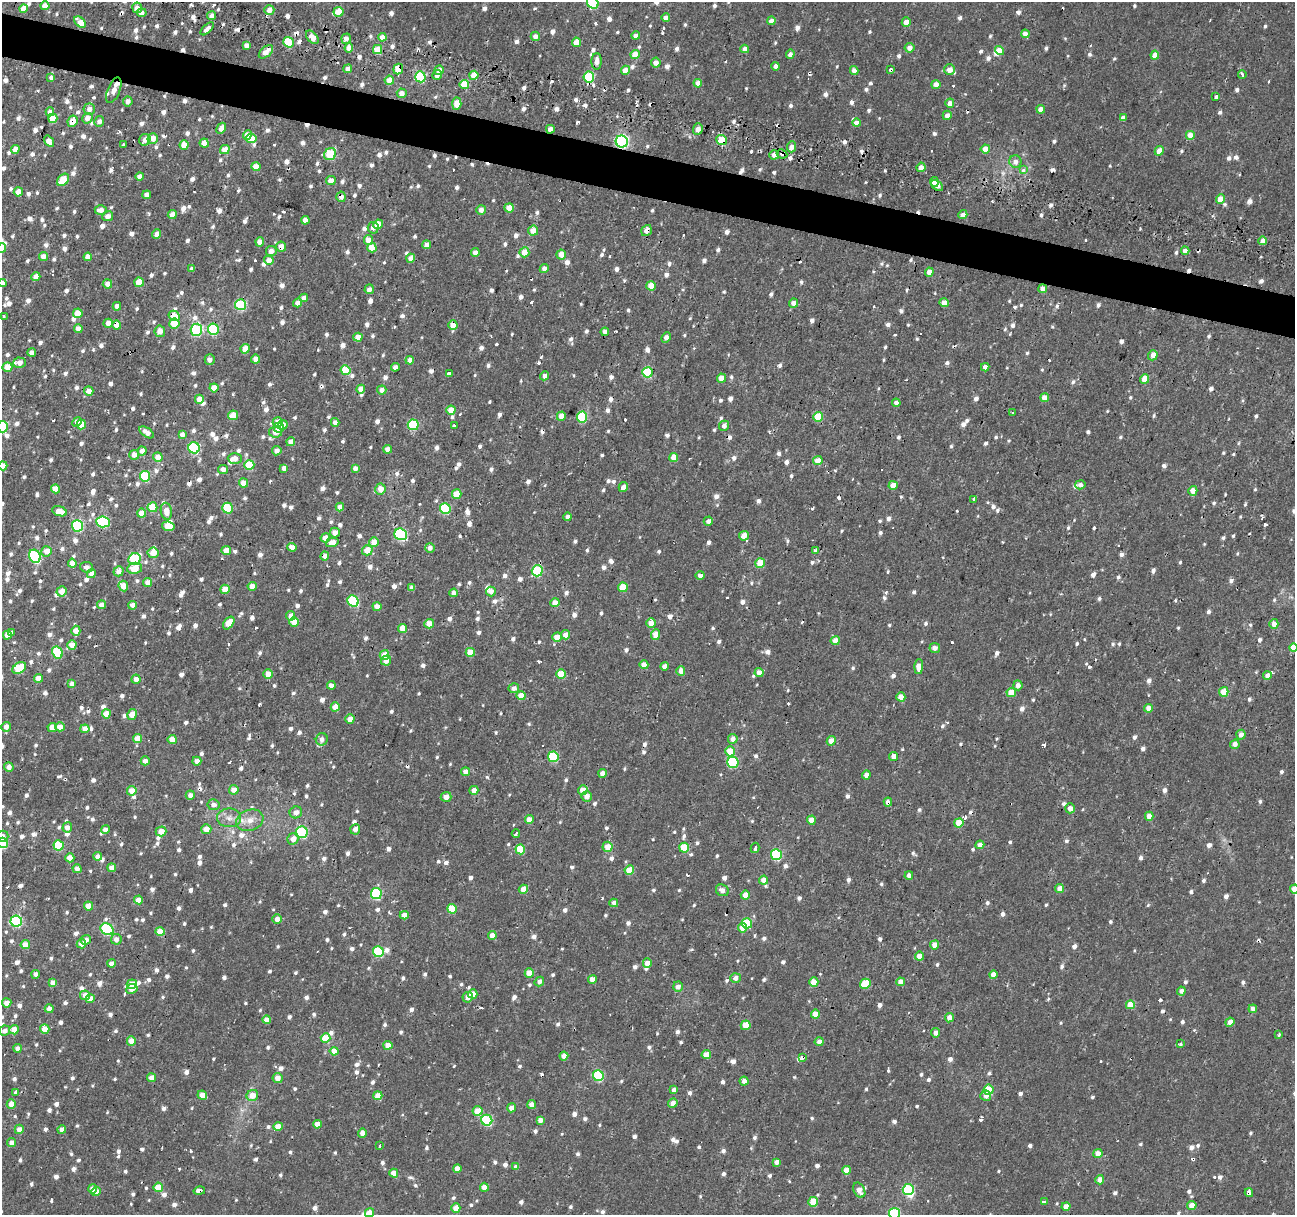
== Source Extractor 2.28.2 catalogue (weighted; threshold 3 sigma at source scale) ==
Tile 11 of 4 x 4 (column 3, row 3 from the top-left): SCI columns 2589-3881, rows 1495-2707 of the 5190 x 5408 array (HDU 1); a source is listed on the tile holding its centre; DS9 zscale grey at full resolution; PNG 1297 x 1217 px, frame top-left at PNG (2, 2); each listed source drawn as its Kron ellipse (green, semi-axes under 4 px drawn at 4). Shown black and unused: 4% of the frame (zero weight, under 2 of 3 exposures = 3% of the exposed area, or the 3 px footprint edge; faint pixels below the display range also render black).
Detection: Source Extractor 2.28.2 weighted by HDU 2 'WHT'; one run over the whole footprint, this tile lists its part. Background 9.43e-04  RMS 0.0022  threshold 0.00981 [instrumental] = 3 sigma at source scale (4.5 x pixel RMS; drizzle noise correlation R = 1.50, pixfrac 1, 0.0396/0.0396 arcsec/px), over >= 5 px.
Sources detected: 1528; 1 inside a brighter object's white glare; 53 cosmic-ray / hot-pixel residue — neither listed nor drawn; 13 inside a brighter listed object's ellipse — not listed separately; of the other 1461, all 500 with FLUX_AUTO >= 1.19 (the completeness limit of this list) listed and drawn (961 fainter detections not listed), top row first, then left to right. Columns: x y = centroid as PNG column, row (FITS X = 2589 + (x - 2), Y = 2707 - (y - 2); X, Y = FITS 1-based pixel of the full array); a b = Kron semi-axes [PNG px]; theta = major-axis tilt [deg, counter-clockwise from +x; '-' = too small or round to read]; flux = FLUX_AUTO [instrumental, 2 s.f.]
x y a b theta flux
593 3 6 5 - 18
45 6 4 4 - 2.8
24 8 4 4 - 2.7
137 8 5 5 - 1.9
269 10 5 5 - 2.5
338 12 5 4 - 3.3
142 13 5 4 - 1.3
211 16 5 4 - 1.3
666 18 4 4 - 1.8
771 21 4 4 - 1.4
80 22 7 4 -41 2.7
906 22 4 4 - 2.3
207 29 8 4 43 1.7
1025 34 4 4 - 1.8
535 36 5 4 - 1.4
636 36 4 4 - 1.5
312 37 8 5 -47 2.3
382 37 4 4 - 2.4
346 39 5 4 - 1.5
289 42 5 5 - 6
576 42 4 4 - 2.6
246 45 4 4 - 1.3
349 48 5 4 - 2.3
909 48 5 5 - 1.7
745 49 4 4 - 1.4
377 50 5 4 - 5.6
1000 50 5 4 - 3.1
266 52 8 5 43 2.5
635 54 5 4 - 3.2
790 54 5 4 - 1.2
1155 55 4 4 - 3
597 61 8 5 88 1.7
656 63 5 4 - 1.9
776 66 4 4 - 1.2
348 69 4 4 - 1.3
398 69 5 5 - 4.1
439 70 5 4 - 1.9
625 70 4 4 - 2.7
854 70 4 4 - 1.5
890 70 3 3 - 3.9
949 70 5 5 - 2
437 75 5 4 - 1.3
474 75 4 4 - 4.2
1242 75 4 3 - 3.6
51 77 3 3 - 4.1
420 77 5 5 - 17
589 77 5 5 - 17
389 80 4 4 - 3
698 83 4 4 - 1.9
936 84 4 4 - 1.6
464 85 4 4 - 7.3
114 90 13 6 67 1.9
402 93 5 5 - 2
1216 97 4 3 - 1.6
128 101 5 4 - 1.2
950 103 4 4 - 2
457 104 6 4 85 2.8
89 109 6 5 - 1.5
1041 109 4 4 - 2.1
50 112 4 4 - 1.8
947 115 5 4 - 1.4
53 118 5 4 - 4.4
87 118 5 5 - 2
1123 118 4 4 - 1.5
73 121 6 5 - 2.9
99 121 5 5 - 1.2
856 123 4 4 - 1.8
221 128 6 4 61 1.6
550 129 4 4 - 1.4
698 129 6 5 - 1.5
247 135 5 4 - 2.4
1190 135 4 4 - 3.4
153 138 5 5 - 2.6
251 138 5 4 - 3.1
145 140 6 5 - 1.4
722 140 5 4 - 7.8
49 141 6 4 -55 1.9
622 142 6 6 - 38
204 143 4 4 - 2.9
124 145 3 3 - 1.4
184 145 4 4 - 3
791 147 5 4 - 1.5
15 149 4 4 - 2.1
985 149 4 4 - 2.5
225 150 5 4 - 2.8
1159 151 5 4 - 2.6
330 154 6 5 - 9
782 154 5 4 - 1.7
774 155 5 4 - 1.5
1015 161 6 6 - 1.4
256 167 4 4 - 2.7
921 167 5 4 - 1.7
1023 170 3 3 - 2.1
139 176 4 4 - 1.3
63 180 7 5 47 4.8
331 181 5 4 - 2.1
934 182 5 4 - 2.2
937 186 7 4 -40 1.2
18 192 4 4 - 2
147 195 4 4 - 1.6
341 197 5 4 - 1.4
1221 199 4 4 - 2.7
509 208 5 4 - 3.2
101 210 6 5 - 1.5
481 210 5 4 - 1.2
172 215 4 4 - 2.3
963 215 5 4 - 1.3
108 216 5 5 - 1.4
305 220 4 4 - 1.6
378 224 5 4 - 3.4
373 228 6 5 - 1.3
533 231 5 5 - 2.3
647 231 6 5 - 1.4
157 234 5 4 - 1.5
369 240 5 4 - 3
1263 241 4 4 - 1.9
260 242 4 4 - 1.7
427 245 4 4 - 1.4
281 247 5 5 - 2
2 248 5 4 - 2.6
372 248 5 4 - 4.2
271 251 5 5 - 1.4
1185 251 4 4 - 1.7
524 252 5 5 - 3.1
475 253 4 4 - 1.6
561 255 5 5 - 2.6
43 256 4 4 - 1.6
88 257 4 4 - 2
411 258 4 4 - 1.9
269 260 5 4 - 1.7
192 269 4 4 - 1.2
544 269 4 4 - 1.3
929 272 4 4 - 2.1
36 277 4 4 - 2.4
139 282 5 4 - 3.3
2 283 4 4 - 1.6
107 284 4 4 - 1.5
651 286 5 4 - 3.3
369 289 5 4 - 1.3
1043 289 4 4 - 2.2
304 298 4 4 - 1.6
298 303 4 4 - 1.6
794 303 5 4 - 1.7
944 303 4 4 - 2.1
240 305 5 5 - 19
117 306 4 4 - 1.4
78 313 5 4 - 2.8
3 316 3 3 - 1.4
174 316 6 4 -30 5.3
108 323 4 4 - 1.6
174 324 5 5 - 4.7
117 325 4 4 - 2.5
453 325 4 4 - 3
78 328 4 4 - 1.4
213 329 5 5 - 17
196 330 6 6 - 23
160 331 6 5 - 1.8
605 332 4 4 - 1.4
358 337 4 4 - 2.6
666 338 5 4 - 1.4
245 349 5 4 - 3.2
32 352 4 4 - 1.3
1153 355 5 4 - 1.8
255 359 4 4 - 1.8
210 360 5 5 - 1.3
410 360 4 4 - 1.8
19 363 6 5 - 1.8
7 367 5 5 - 2.3
395 367 4 4 - 1.6
985 367 4 4 - 1.2
346 370 5 5 - 8.5
647 372 5 5 - 13
449 374 3 3 - 27
545 376 4 4 - 1.2
721 378 4 4 - 2.3
1144 379 5 4 - 3.2
214 388 4 4 - 2.7
361 389 4 4 - 2.2
382 390 5 4 - 1.3
89 391 5 4 - 2.1
1045 398 4 4 - 2.5
199 399 4 4 - 2.3
896 403 4 4 - 1.3
451 410 4 4 - 3.8
1012 413 3 3 - 2.2
233 415 5 5 - 2.9
561 416 5 4 - 2.1
582 417 5 5 - 14
818 417 5 5 - 6.6
77 422 5 4 - 1.7
278 422 5 5 - 2.2
335 422 4 4 - 1.5
81 424 5 4 - 4.4
283 425 5 4 - 1.2
413 425 5 5 - 13
454 426 3 3 - 1.4
724 426 5 4 - 1.2
3 427 5 5 - 18
279 428 5 5 - 2.4
147 432 8 4 -33 1.7
275 432 6 5 - 1.8
182 435 4 4 - 1.4
291 442 4 4 - 1.9
194 448 6 5 - 23
387 449 4 4 - 1.4
142 451 4 4 - 1.6
277 451 5 4 - 1.4
134 455 5 5 - 1.8
158 457 5 4 - 2.1
674 457 4 4 - 2.8
235 458 7 5 0 1.8
818 461 5 4 - 3.6
249 465 5 5 - 8.5
3 466 4 4 - 2.5
284 468 4 4 - 1.2
355 468 4 4 - 1.3
223 469 5 4 - 1.5
145 476 5 5 - 13
243 483 4 4 - 2.4
893 485 4 4 - 2.9
1080 485 5 4 - 1.2
623 487 5 4 - 1.2
56 489 4 4 - 2.5
380 489 5 5 - 2.7
1193 491 5 4 - 2.2
457 494 5 4 - 4.7
974 499 4 3 - 1.3
152 507 5 5 - 6.5
340 507 4 4 - 1.8
227 508 5 5 - 9.8
445 509 5 5 - 15
60 511 8 4 -18 3.1
166 511 8 5 -81 2.2
141 513 4 4 - 2.7
568 517 4 4 - 1.5
708 521 4 4 - 1.2
103 522 7 5 -6 21
77 526 6 5 - 22
168 526 6 4 -9 3.9
335 533 5 5 - 2.1
401 534 6 5 - 23
744 536 5 4 - 2.1
325 538 4 4 - 2.6
332 542 6 4 14 2.5
374 542 5 4 - 2.8
292 547 5 4 - 2
430 548 5 4 - 1.3
226 550 4 4 - 2.6
367 550 5 5 - 3.2
47 551 5 5 - 2.1
815 551 4 3 - 2.1
153 553 5 5 - 2.6
35 556 7 5 -60 27
325 556 4 4 - 2.1
134 559 6 5 - 16
72 563 4 4 - 2
760 563 5 4 - 4.6
87 567 6 5 - 1.3
135 568 7 5 11 3.1
119 571 5 5 - 1.6
537 571 5 5 - 16
91 573 4 4 - 1.7
700 576 4 4 - 1.3
148 582 4 4 - 1.9
123 586 5 4 - 2.4
252 586 4 4 - 2.5
623 587 5 4 - 5
412 588 4 4 - 1.7
225 589 4 4 - 2.9
61 591 5 5 - 2.1
491 591 5 5 - 1.5
454 593 4 4 - 1.6
353 601 6 5 - 14
555 603 4 4 - 2.9
102 605 4 4 - 1.6
133 605 4 4 - 1.9
377 606 4 4 - 1.8
291 616 5 4 - 1.7
294 622 5 5 - 4.2
229 623 7 4 51 3.3
651 623 4 4 - 2.7
429 624 5 4 - 2.4
1274 624 5 4 - 2
403 628 4 4 - 2.9
76 631 5 4 - 2.6
12 632 4 3 - 1.9
7 635 4 4 - 1.8
565 635 4 4 - 2.1
656 635 5 4 - 3.1
557 637 4 4 - 2.7
835 641 4 4 - 2.2
72 645 5 4 - 2.3
935 648 5 5 - 1.3
1293 648 4 4 - 3.4
57 652 6 5 - 11
470 652 4 4 - 3.9
384 655 5 4 - 3
386 661 5 5 - 1.9
644 665 4 4 - 2.6
664 666 4 4 - 1.3
919 667 7 4 89 2
19 668 7 5 30 8.5
681 671 4 4 - 1.9
759 673 4 4 - 1.9
268 674 5 4 - 2.4
561 674 5 5 - 6.6
1267 676 4 4 - 1.3
38 678 4 4 - 2.5
136 679 5 4 - 1.6
72 684 4 4 - 1.3
331 685 4 4 - 1.5
1018 685 5 4 - 1.3
514 688 5 5 - 1.3
1011 692 4 4 - 3.5
1224 692 5 4 - 3.6
521 696 4 4 - 3
901 697 4 4 - 3.6
335 707 4 4 - 3
1148 708 4 4 - 1.6
106 714 4 4 - 2.9
132 714 6 5 - 2.9
350 719 4 4 - 1.9
6 727 5 4 - 1.3
52 727 5 4 - 2.5
60 727 5 4 - 2.5
85 729 4 4 - 2.2
1241 735 5 4 - 1.5
137 738 4 4 - 2.8
172 739 4 4 - 2.6
322 739 6 6 - 1.3
733 739 5 5 - 1.5
831 741 5 4 - 2.6
1235 744 5 4 - 1.4
730 751 5 5 - 4.1
894 756 4 4 - 1.7
553 757 5 5 - 15
145 761 4 4 - 1.4
197 761 4 4 - 1.6
733 762 6 5 - 14
9 767 4 4 - 1.5
466 772 4 4 - 1.8
602 773 4 4 - 1.2
866 775 4 4 - 1.7
234 790 5 4 - 2
474 790 4 4 - 1.6
583 790 5 4 - 2.9
132 791 5 4 - 2.5
190 795 4 4 - 1.5
587 796 5 5 - 1.9
446 797 5 5 - 1.6
888 802 4 4 - 1.4
213 805 6 5 - 1.2
1070 808 5 4 - 1.7
296 812 6 6 - 1.5
1149 816 4 4 - 2.2
229 818 12 9 -1 1.7
250 820 14 10 20 2.3
529 820 4 4 - 2.6
811 820 4 4 - 2.9
959 823 5 4 - 4.6
67 827 5 5 - 1.7
105 829 4 4 - 1.6
206 829 5 5 - 2.1
355 829 5 5 - 1.3
161 831 5 5 - 2.5
302 832 6 5 - 18
516 834 4 3 - 1.7
2 836 6 5 - 1.4
293 839 6 5 - 2.1
2 843 5 5 - 14
59 845 5 5 - 13
980 845 4 4 - 1.4
607 847 5 5 - 3
684 848 5 5 - 6.5
755 848 5 3 - 2.6
520 849 5 5 - 6.2
776 855 5 5 - 17
97 856 4 4 - 1.3
70 858 4 4 - 2.9
112 868 4 4 - 2.3
77 869 4 4 - 1.3
629 870 5 4 - 4.3
909 875 4 4 - 1.2
764 880 4 4 - 2.4
1060 888 4 4 - 2.1
523 889 5 4 - 2.7
1294 889 4 4 - 2.7
722 890 6 5 - 1.3
376 894 5 5 - 17
745 895 4 4 - 2.4
139 900 4 4 - 2.8
614 903 4 4 - 1.6
88 906 4 4 - 2.9
452 909 5 5 - 6.5
404 915 4 4 - 2.1
277 919 5 4 - 1.7
16 921 6 5 - 24
747 923 5 5 - 10
742 928 4 4 - 2.5
107 929 7 5 -29 20
160 932 4 4 - 3.6
492 935 4 4 - 2
116 939 5 5 - 1.6
86 940 5 4 - 1.4
81 944 4 4 - 2
25 945 4 4 - 2.7
934 945 4 4 - 2.5
378 952 5 5 - 13
919 956 4 4 - 2.5
111 963 4 4 - 1.5
647 963 4 4 - 2.2
529 973 4 4 - 3.8
36 974 4 4 - 1.2
993 974 4 4 - 2.2
735 978 5 5 - 1.4
592 979 4 4 - 2.4
539 982 5 4 - 1.2
814 982 4 4 - 4.2
900 982 4 4 - 1.8
53 983 4 4 - 2
132 984 5 5 - 3.2
865 984 5 4 - 6.2
678 987 5 5 - 1.3
132 989 6 4 26 1.8
1181 991 4 4 - 1.3
473 994 4 4 - 3
85 995 5 5 - 1.9
468 997 5 5 - 1.5
90 999 4 4 - 2.2
7 1003 4 4 - 1.8
1130 1005 4 4 - 4.4
49 1009 4 4 - 1.8
1253 1009 4 4 - 1.3
815 1014 4 4 - 2.9
949 1018 5 4 - 1.9
267 1020 4 4 - 2.4
1230 1022 4 4 - 2.1
746 1025 5 4 - 4.7
45 1029 5 4 - 2.9
14 1030 5 4 - 2.6
5 1031 5 5 - 1.3
936 1033 4 4 - 1.5
1279 1035 3 3 - 1.4
326 1038 5 4 - 6.2
131 1041 5 4 - 3.2
819 1042 4 4 - 1.6
1180 1044 4 3 - 1.5
388 1045 4 4 - 2.8
17 1048 4 4 - 1.2
334 1051 4 4 - 2.8
706 1055 4 4 - 3.5
564 1056 4 4 - 2.4
802 1058 4 3 - 2.6
598 1076 5 5 - 17
152 1078 4 4 - 2
278 1078 5 5 - 1.9
744 1081 4 4 - 1.4
674 1090 4 4 - 1.2
988 1090 5 5 - 6.9
16 1092 4 3 - 1.5
202 1095 5 4 - 3
252 1095 6 5 - 2.7
378 1096 4 4 - 3.1
986 1096 5 5 - 1.4
673 1103 5 4 - 1.5
11 1104 4 4 - 2.4
532 1104 4 4 - 2.1
511 1108 4 4 - 1.7
478 1111 5 5 - 3.8
487 1120 5 5 - 18
540 1120 4 4 - 1.4
317 1124 4 4 - 2.3
278 1127 4 4 - 2.8
19 1129 5 4 - 1.8
62 1129 4 4 - 1.2
362 1133 4 4 - 1.8
12 1143 4 4 - 1.6
380 1146 3 3 - 4.5
1098 1153 4 4 - 2.2
776 1162 4 4 - 1.3
516 1167 4 4 - 1.4
457 1168 4 4 - 1.7
847 1170 4 4 - 2.6
394 1173 4 4 - 2.5
1100 1180 4 4 - 1.7
158 1187 5 4 - 4.9
484 1187 4 4 - 3
93 1189 4 4 - 1.5
908 1189 5 5 - 17
859 1190 8 5 -62 2.5
96 1191 5 4 - 1.7
199 1191 6 3 12 1.6
1249 1193 4 4 - 1.6
813 1202 5 5 - 5.9
1044 1202 4 3 - 2.5
1192 1205 5 4 - 2.3
1066 1206 4 4 - 2.3
456 1208 5 4 - 3.3
369 1213 5 4 - 2.6
894 1213 5 5 - 15
Overlapping masked pixels (flux is a lower limit): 27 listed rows (the first 20) at x y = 593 3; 142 13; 656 63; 398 69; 890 70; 589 77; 114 90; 73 121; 550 129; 698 129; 722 140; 622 142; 782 154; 341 197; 647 231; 281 247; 174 316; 117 325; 453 325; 56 489
Isophote crosses this tile's border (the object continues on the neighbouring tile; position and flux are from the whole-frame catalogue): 12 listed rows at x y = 593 3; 137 8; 2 248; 2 283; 3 427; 3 466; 1293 648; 2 836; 2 843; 1294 889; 369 1213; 894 1213